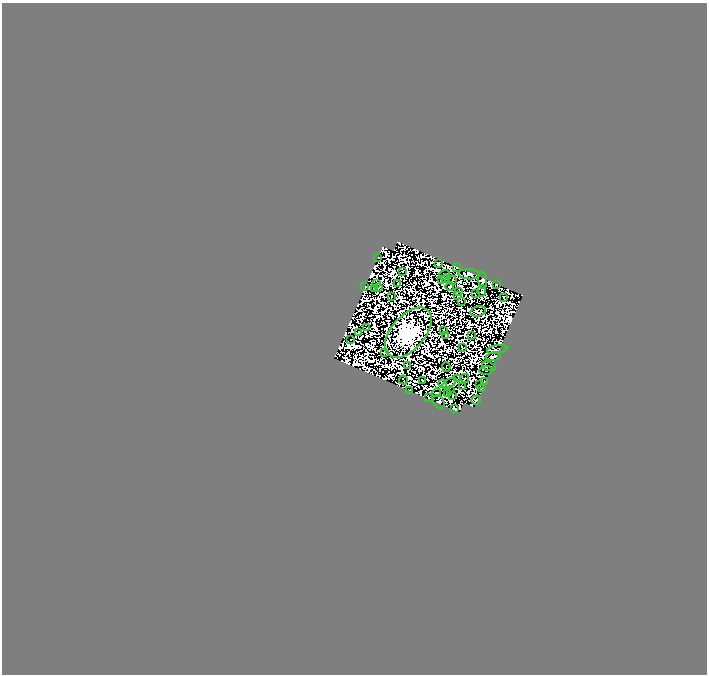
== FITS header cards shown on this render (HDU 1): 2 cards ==
NAXIS1  =                  705
NAXIS2  =                  672

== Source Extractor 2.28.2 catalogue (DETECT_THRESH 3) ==
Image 705 x 672 px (HDU 1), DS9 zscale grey, 1 PNG px = 1 image px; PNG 709 x 676 px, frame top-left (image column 1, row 672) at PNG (2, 3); each listed source drawn as its Kron ellipse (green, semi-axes under 4 px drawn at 4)
Background 0.0337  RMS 1.8e-05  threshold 5.39e-05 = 3 sigma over >= 5 px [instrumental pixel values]
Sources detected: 163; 104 with non-positive FLUX_AUTO (blend fragments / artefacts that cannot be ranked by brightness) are neither listed nor drawn; the other 59 listed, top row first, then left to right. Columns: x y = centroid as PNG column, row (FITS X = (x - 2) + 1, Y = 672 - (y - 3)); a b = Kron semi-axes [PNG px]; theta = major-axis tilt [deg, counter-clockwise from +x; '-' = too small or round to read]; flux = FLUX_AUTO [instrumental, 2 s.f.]
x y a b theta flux
378 257 2 2 - 0.35
438 264 4 3 - 1.5
457 267 3 2 - 0.44
402 271 2 2 - 0.47
469 274 10 5 -3 1.2
444 275 6 3 34 0.36
441 279 2 2 - 0.11
446 279 4 2 - 0.14
452 280 5 2 - 0.54
483 280 9 4 -83 0.48
398 283 3 2 - 0.1
377 284 3 2 - 0.019
496 285 3 3 - 1.9
450 286 4 3 - 0.48
365 287 3 2 - 0.51
378 288 2 2 - 0.29
374 289 2 2 - 0.24
482 291 6 4 86 0.084
459 292 4 2 - 0.19
475 293 2 2 - 0.14
391 296 2 2 - 0.35
458 296 3 2 - 0.24
504 297 4 2 - 0.62
461 301 3 2 - 0.32
478 311 8 5 13 0.016
367 327 2 2 - 0.21
444 331 3 3 - 0.17
358 332 4 2 - 0.69
408 333 30 17 49 1400
446 336 3 2 - 0.26
471 336 3 2 - 0.39
351 339 2 2 - 0.54
462 348 3 2 - 0.058
497 350 10 3 9 0.046
385 352 3 2 - 0.48
493 357 7 3 14 0.54
407 365 3 2 - 0.32
489 366 7 3 -17 0.17
446 367 5 2 - 0.039
486 370 6 2 3 0.053
465 378 4 3 - 1.3
457 379 3 2 - 0.018
403 380 4 2 - 0.44
422 380 2 2 - 0.5
485 381 2 2 - 0.15
449 383 8 2 35 0.23
443 384 4 3 - 1.2
480 384 4 2 - 0.56
462 386 3 3 - 0.51
481 389 4 2 - 0.72
410 390 3 2 - 0.22
450 391 2 2 - 0.47
437 393 4 2 - 1.1
447 393 3 2 - 0.44
452 396 3 2 - 0.64
428 398 3 2 - 0.58
476 400 5 2 - 0.59
439 402 7 5 -61 0.4
454 409 4 4 - 0.67
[104 non-positive-flux detections neither listed nor drawn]